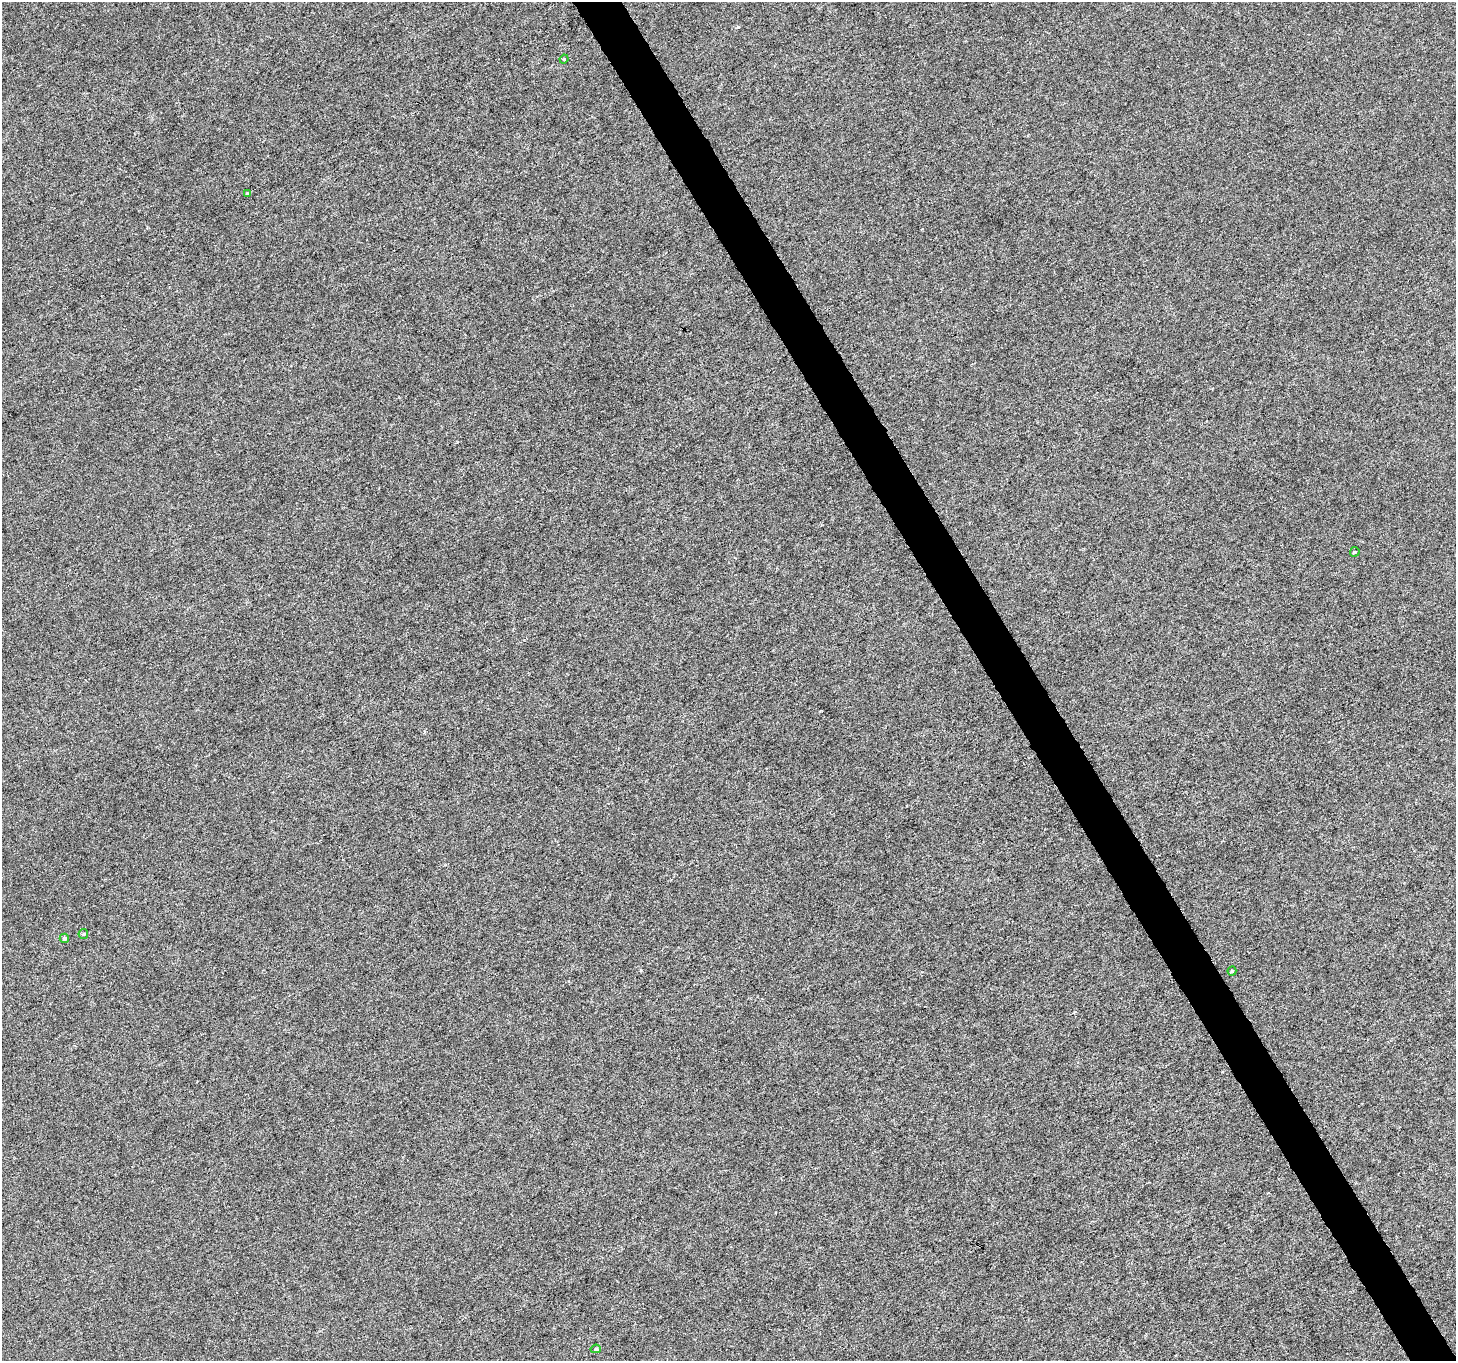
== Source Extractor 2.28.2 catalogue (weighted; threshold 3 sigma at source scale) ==
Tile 6 of 4 x 4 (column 2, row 2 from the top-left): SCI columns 1462-2915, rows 2892-4250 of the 5826 x 5721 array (HDU 1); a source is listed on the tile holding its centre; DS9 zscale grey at full resolution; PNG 1458 x 1363 px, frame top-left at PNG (2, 2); each listed source drawn as its Kron ellipse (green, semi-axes under 4 px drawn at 4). Shown black and unused: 3% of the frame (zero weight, under 4 of 8 exposures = <1% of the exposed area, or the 3 px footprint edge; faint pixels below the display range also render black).
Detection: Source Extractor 2.28.2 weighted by HDU 2 'WHT'; one run over the whole footprint, this tile lists its part. Background 8.77e-04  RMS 0.0013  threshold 0.00533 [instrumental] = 3 sigma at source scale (4.09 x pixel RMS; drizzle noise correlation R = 1.36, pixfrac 0.8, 0.0396/0.0396 arcsec/px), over >= 5 px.
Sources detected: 7; all 7 listed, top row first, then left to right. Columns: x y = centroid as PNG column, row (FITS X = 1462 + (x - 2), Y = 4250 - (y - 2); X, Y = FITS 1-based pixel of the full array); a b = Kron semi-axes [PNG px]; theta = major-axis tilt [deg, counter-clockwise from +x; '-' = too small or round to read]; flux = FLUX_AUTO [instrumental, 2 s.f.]
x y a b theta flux
564 59 4 3 - 0.12
247 193 3 2 - 0.15
1355 552 5 4 - 0.13
83 934 5 4 - 0.18
64 938 4 4 - 0.24
1232 971 4 4 - 0.14
596 1349 5 4 - 0.23